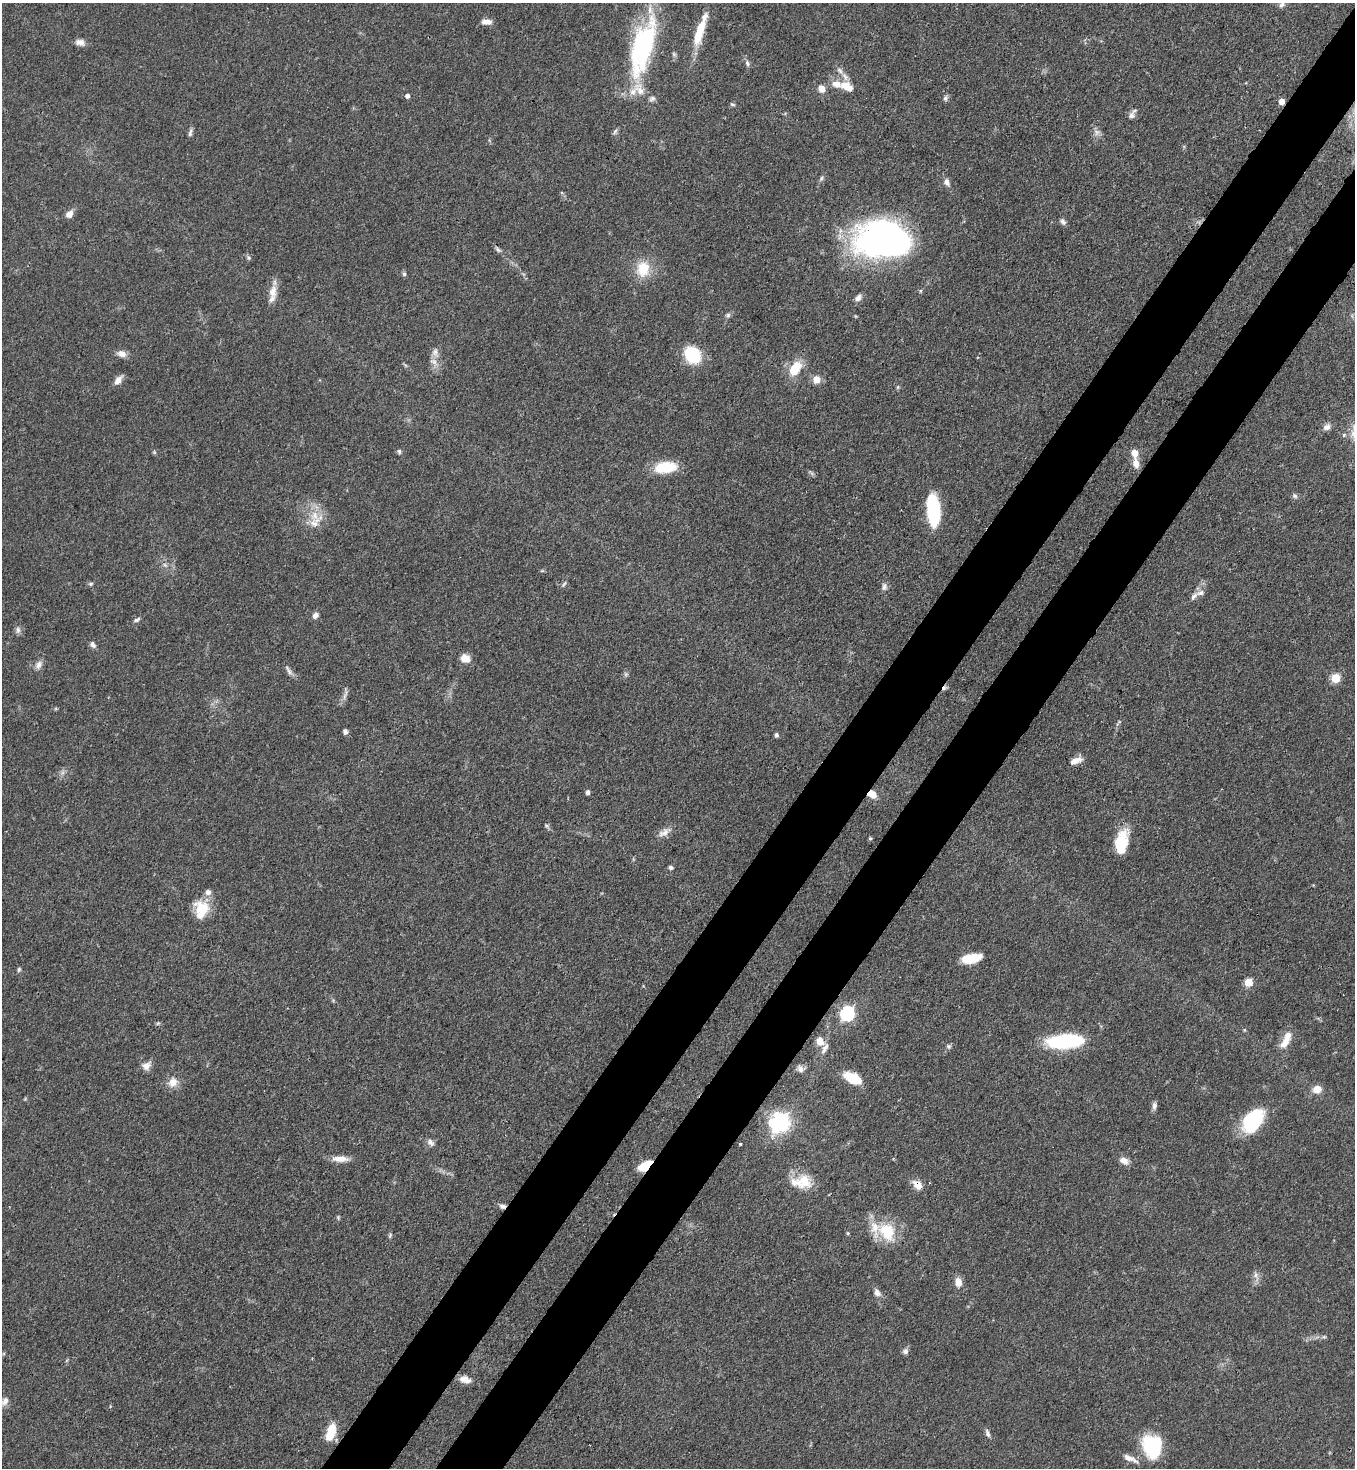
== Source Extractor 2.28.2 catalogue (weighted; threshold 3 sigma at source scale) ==
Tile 10 of 4 x 4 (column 2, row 3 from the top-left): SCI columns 1581-2933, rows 1531-2996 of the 6015 x 5992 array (HDU 1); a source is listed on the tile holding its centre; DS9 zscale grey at full resolution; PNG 1357 x 1470 px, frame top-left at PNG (2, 3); no overlay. Shown black and unused: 9% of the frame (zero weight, under 3 of 4 exposures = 7% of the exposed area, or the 3 px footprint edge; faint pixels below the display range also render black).
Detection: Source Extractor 2.28.2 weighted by HDU 2 'WHT'; one run over the whole footprint, this tile lists its part. Background 0.0644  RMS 0.0036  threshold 0.0163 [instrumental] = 3 sigma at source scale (4.5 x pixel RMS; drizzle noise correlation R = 1.50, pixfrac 1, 0.05/0.05 arcsec/px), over >= 5 px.
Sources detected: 127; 1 inside a brighter object's white glare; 1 cosmic-ray / hot-pixel residue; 1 long thin detection or spike segment (spike, bleed or trail) — not listed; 11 inside a brighter listed object's ellipse — not listed separately; the other 113 listed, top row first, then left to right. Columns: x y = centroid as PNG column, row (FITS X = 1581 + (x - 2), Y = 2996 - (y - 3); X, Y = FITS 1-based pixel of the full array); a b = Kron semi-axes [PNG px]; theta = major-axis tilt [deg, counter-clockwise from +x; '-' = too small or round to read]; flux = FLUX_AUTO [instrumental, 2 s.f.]
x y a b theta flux
1282 4 9 6 25 1.1
486 22 12 6 0 2.3
699 32 34 9 73 12
80 42 12 8 -18 2.1
642 47 74 25 75 55
747 63 9 5 -75 1
840 71 11 6 -52 1.5
847 86 21 11 -28 5.2
821 89 9 8 - 2.7
407 96 5 5 - 1.2
652 98 9 6 24 1.1
945 98 8 5 80 0.85
1281 101 5 5 - 2.4
732 104 7 4 -18 0.6
1131 115 9 8 - 1.4
615 131 9 5 63 0.86
1096 132 9 7 -79 1.5
190 133 12 5 80 1
821 178 9 4 56 0.87
947 182 9 7 -68 1.7
69 214 8 6 44 3
1063 222 9 6 -57 1.1
883 241 50 30 -1 170
498 249 8 5 -46 0.94
249 258 6 5 - 0.63
643 269 21 17 86 9.3
404 274 6 5 - 0.73
273 291 18 11 82 4.2
858 298 10 7 49 1.7
728 315 7 6 - 0.87
435 352 13 8 -88 2.2
122 354 12 8 -17 2.5
692 355 13 11 -55 23
795 369 16 10 55 9.9
816 379 9 9 - 3.2
118 380 12 7 52 2.6
898 387 6 4 71 0.49
1327 427 10 8 24 1.7
1344 435 5 4 - 0.64
399 451 6 5 - 0.68
154 452 6 4 -47 0.49
1134 453 9 7 -77 3.4
1136 463 12 7 -79 2.8
665 467 21 11 5 14
811 473 9 3 -45 0.64
1295 496 7 6 - 0.91
933 509 33 13 -85 22
315 522 24 11 44 5.1
165 565 7 4 -45 0.89
91 584 7 5 3 0.66
564 584 8 4 54 0.64
884 587 11 7 89 1.4
1200 593 11 7 13 1.6
315 615 7 6 - 1.7
137 620 9 4 27 0.89
18 630 9 6 -88 1.2
92 644 8 6 -52 1.3
465 658 11 9 -27 3.8
39 665 12 8 57 1.9
288 670 16 4 -62 1.3
1335 678 6 5 - 14
345 695 18 4 71 1.5
345 732 6 5 - 1.1
776 735 6 5 - 0.72
1076 761 16 7 25 3
588 792 5 4 - 1.2
872 794 9 7 -41 4.5
664 832 19 9 34 2.8
870 838 5 4 - 0.5
1121 843 25 13 80 14
671 868 5 5 - 0.8
208 892 8 8 - 1.7
202 908 20 16 -34 8.7
971 958 20 9 11 9.3
19 969 6 4 74 0.59
1248 982 5 5 - 9.3
847 1013 8 7 - 51
158 1023 6 4 44 0.52
820 1041 9 8 - 4
1065 1041 36 13 4 31
1284 1043 14 8 50 3.9
948 1046 7 6 - 0.87
146 1066 12 10 35 2.4
800 1069 10 8 -34 1.7
852 1078 15 10 -28 10
173 1082 14 13 - 3.7
1317 1089 10 9 - 3.3
1154 1106 10 6 85 1.3
1253 1121 25 16 53 25
780 1123 8 8 - 160
430 1143 11 7 -45 1.4
740 1144 3 3 - 0.85
340 1159 21 7 0 3.6
1124 1161 11 8 -29 2.8
645 1166 14 7 34 8.9
804 1181 21 20 - 8.6
917 1185 12 8 -45 3.9
503 1206 8 6 -17 1.3
338 1217 6 4 -90 0.46
887 1231 24 19 -59 14
848 1233 5 4 - 0.4
390 1235 7 4 66 0.56
1256 1275 9 6 84 1.5
958 1282 11 8 -83 3.1
877 1293 10 7 -56 1.9
1324 1337 6 4 -18 0.55
905 1351 7 7 - 1.2
465 1379 13 8 -15 3
5 1401 13 8 59 2.1
331 1433 19 9 74 8.6
987 1433 11 5 -69 1.2
1152 1446 26 20 -75 21
1130 1458 20 6 -25 2.8
Overlapping masked pixels (flux is a lower limit): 5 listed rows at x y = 1281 101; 872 794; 645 1166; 917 1185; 503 1206